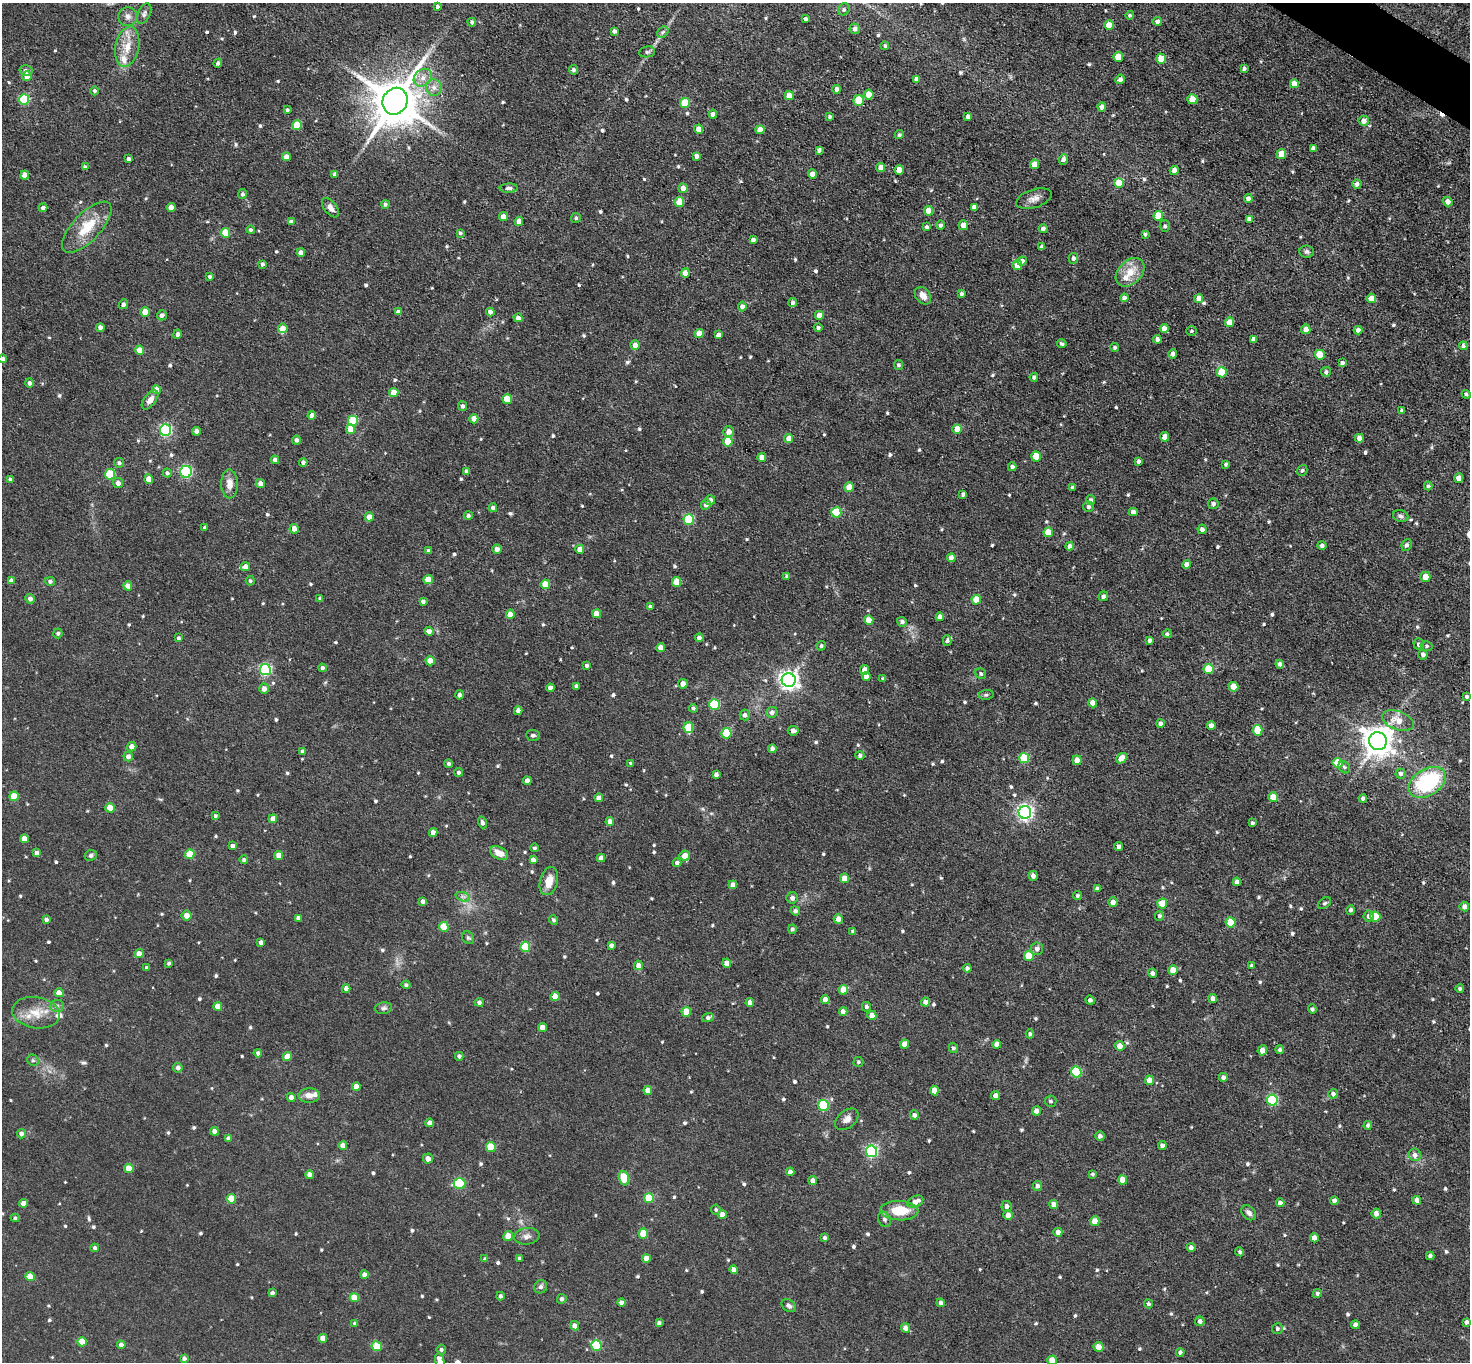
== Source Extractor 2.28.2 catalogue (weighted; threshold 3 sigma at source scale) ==
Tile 10 of 4 x 4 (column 2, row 3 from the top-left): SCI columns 1469-2936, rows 1651-3010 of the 5872 x 5879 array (HDU 1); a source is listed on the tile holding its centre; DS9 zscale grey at full resolution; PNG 1472 x 1364 px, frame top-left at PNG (2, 3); each listed source drawn as its Kron ellipse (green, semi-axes under 4 px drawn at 4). Shown black and unused: <1% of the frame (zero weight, under 3 of 5 exposures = <1% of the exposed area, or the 3 px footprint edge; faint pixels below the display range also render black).
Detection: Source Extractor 2.28.2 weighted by HDU 2 'WHT'; one run over the whole footprint, this tile lists its part. Background 0.0516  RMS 0.007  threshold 0.0314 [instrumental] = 3 sigma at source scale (4.5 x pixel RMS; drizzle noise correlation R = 1.50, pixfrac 1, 0.05/0.05 arcsec/px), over >= 5 px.
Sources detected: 735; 1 too faint to see at this stretch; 1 cosmic-ray / hot-pixel residue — neither listed nor drawn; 6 inside a brighter listed object's ellipse — not listed separately; of the other 727, all 500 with FLUX_AUTO >= 1.27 (the completeness limit of this list) listed and drawn (227 fainter detections not listed), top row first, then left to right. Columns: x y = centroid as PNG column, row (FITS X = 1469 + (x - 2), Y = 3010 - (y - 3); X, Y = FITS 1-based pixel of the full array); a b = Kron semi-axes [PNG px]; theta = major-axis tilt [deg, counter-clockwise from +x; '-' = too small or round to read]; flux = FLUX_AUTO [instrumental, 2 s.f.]
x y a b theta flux
437 7 3 3 - 1.7
844 9 6 5 - 1.4
144 14 11 6 66 2.1
1130 15 4 4 - 1.3
128 17 9 9 - 3.5
805 19 4 3 - 1.9
1157 21 4 4 - 2.9
472 22 4 4 - 1.9
1109 25 5 4 - 12
855 29 5 5 - 2.7
614 31 4 4 - 2.8
663 32 6 5 - 1.4
885 46 4 4 - 1.3
127 47 20 11 79 12
647 52 8 5 8 1.7
1118 57 5 4 - 13
1161 59 5 5 - 16
218 63 4 3 - 1.5
1244 69 3 3 - 1.7
573 70 5 4 - 1.9
26 71 6 5 - 2.3
27 76 5 5 - 8.1
423 78 10 8 40 5.1
916 79 4 4 - 3.2
1120 79 5 4 - 2.4
1294 84 4 4 - 6.8
434 88 8 8 - 4
837 89 4 4 - 2.7
95 91 4 4 - 1.9
869 94 5 4 - 10
789 96 4 4 - 9.6
1192 99 5 5 - 10
24 100 5 5 - 37
859 100 5 5 - 16
395 101 14 12 59 3000
685 103 5 5 - 20
1102 107 4 4 - 3.4
287 110 4 3 - 1.6
713 114 4 4 - 2.9
830 117 4 4 - 1.5
968 117 4 4 - 3.1
1364 121 5 5 - 4.1
297 125 5 5 - 19
699 129 4 4 - 6.3
760 130 4 4 - 8.2
899 135 5 4 - 1.3
1313 148 4 4 - 2.2
819 150 4 4 - 2.1
1281 154 5 5 - 15
696 156 4 4 - 3.4
286 157 4 4 - 4.9
128 159 4 3 - 2.2
1063 159 5 4 - 2.7
1034 164 5 4 - 9.9
85 167 4 4 - 1.5
881 168 4 4 - 6
899 170 5 4 - 8.6
1174 170 4 4 - 4.5
335 174 4 4 - 3
812 174 4 4 - 6.5
25 175 4 4 - 6.5
1119 183 5 5 - 15
1357 184 4 4 - 2.3
509 188 9 4 2 1.9
683 188 5 4 - 5.1
242 194 5 4 - 1.5
1034 199 18 9 17 5
1248 199 4 4 - 2.8
1448 201 5 4 - 4.1
679 202 5 4 - 16
385 204 4 4 - 1.5
171 207 4 4 - 5.6
974 207 4 4 - 2.9
43 208 4 4 - 2.7
330 208 11 6 -52 4
929 211 4 4 - 9.1
1158 216 5 5 - 18
503 217 4 4 - 6.4
576 218 5 5 - 1.4
1249 219 4 4 - 2.9
519 221 4 4 - 5.1
291 222 4 4 - 3.9
940 225 4 4 - 1.8
963 225 5 4 - 5.5
1165 226 5 5 - 1.5
87 227 32 14 46 22
927 227 4 4 - 1.9
1043 229 4 4 - 2.6
251 230 4 4 - 1.4
225 233 5 5 - 18
460 233 4 3 - 1.3
1145 234 4 3 - 1.5
753 240 4 4 - 2.6
1042 247 4 4 - 3.4
1307 252 7 6 - 1.6
301 253 4 4 - 3.9
1073 258 5 4 - 1.8
1022 261 5 4 - 2.8
262 264 4 3 - 1.7
1017 265 5 4 - 9.3
1130 272 16 11 44 12
685 273 4 4 - 8.1
210 277 4 4 - 1.5
961 294 3 3 - 1.8
923 296 10 7 -53 5
1124 298 4 4 - 3.1
1199 298 4 4 - 5.3
1371 298 4 4 - 6.9
793 303 4 4 - 1.5
123 304 5 4 - 2.1
742 307 5 4 - 3.7
145 312 4 4 - 11
398 312 4 4 - 2.8
490 312 4 4 - 3.9
162 315 5 5 - 3.1
819 315 4 4 - 6.4
518 318 4 4 - 2.8
1230 322 5 4 - 8.5
100 328 4 4 - 4.1
283 328 5 5 - 7.5
818 328 4 4 - 1.8
1164 328 4 4 - 5.8
1306 329 5 4 - 4.7
1358 330 4 4 - 3.8
1192 331 5 4 - 1.3
177 334 4 4 - 1.7
699 334 4 4 - 9.8
718 335 4 4 - 3.1
1157 339 4 4 - 2.4
1253 339 4 4 - 2.9
1062 344 5 3 - 1.3
635 345 5 4 - 4.5
1463 346 4 4 - 1.9
1115 348 4 4 - 1.8
139 350 4 4 - 9.2
1173 354 5 4 - 2.5
1320 355 5 5 - 15
3 359 4 4 - 1.7
1342 363 4 4 - 2.1
898 365 5 4 - 1.5
1222 372 5 5 - 19
1326 372 5 5 - 1.8
1034 377 4 4 - 1.8
29 383 4 4 - 2.2
156 390 4 4 - 6
394 392 5 4 - 8.8
1466 394 4 4 - 1.4
507 399 5 4 - 16
150 400 11 6 52 4.7
463 406 5 4 - 2.1
1402 410 4 3 - 1.5
312 415 4 4 - 4.7
474 419 4 4 - 6.9
353 421 5 5 - 31
351 429 5 4 - 11
957 429 5 4 - 7.6
165 430 6 5 - 95
197 431 4 4 - 3.3
729 432 5 5 - 4.9
1165 437 5 4 - 5.4
789 438 4 4 - 6
1359 438 4 4 - 3.8
296 440 4 4 - 2.2
728 441 5 5 - 17
1036 456 5 5 - 15
762 457 4 4 - 4.9
275 460 4 4 - 3.1
1139 461 4 4 - 2
303 462 4 4 - 2
119 463 5 5 - 1.7
1226 464 4 4 - 1.3
1012 467 4 4 - 2.3
1302 470 6 5 - 1.4
467 471 4 4 - 2.5
186 472 6 6 - 77
167 473 4 4 - 1.8
110 474 5 5 - 34
1459 478 4 4 - 5.6
10 479 4 4 - 1.4
149 479 4 4 - 7.4
118 483 5 5 - 3.2
230 484 14 8 -89 6.5
260 484 4 4 - 3.5
1428 486 4 4 - 1.3
849 487 5 4 - 9.1
1073 488 4 4 - 2.2
963 494 4 3 - 1.8
710 500 5 4 - 3.5
1091 500 5 4 - 1.5
1213 504 5 5 - 2
706 505 5 5 - 2.9
1089 507 5 5 - 1.5
493 508 4 4 - 2.2
836 512 5 5 - 29
1133 512 4 4 - 3.2
468 515 4 4 - 1.7
1401 516 8 5 -17 1.7
369 517 4 4 - 7.5
689 519 5 5 - 37
205 528 3 3 - 1.4
294 529 5 4 - 4.3
1202 529 5 4 - 2.9
1048 532 5 5 - 12
1407 545 6 5 - 1.9
1070 546 4 4 - 3.6
1322 546 4 4 - 1.9
497 549 4 4 - 3.4
580 549 4 4 - 6.8
429 551 4 4 - 2.7
951 558 4 4 - 5
1187 565 4 4 - 3.4
245 567 5 4 - 4.5
787 576 4 3 - 1.4
1425 577 5 5 - 8.8
428 580 4 4 - 8.2
11 581 4 4 - 3.1
50 581 5 4 - 1.9
250 581 4 4 - 1.4
676 582 5 4 - 12
545 584 4 4 - 12
128 586 4 4 - 6.2
1103 596 5 4 - 2
30 599 5 5 - 2.9
320 599 4 3 - 1.5
976 600 5 4 - 12
423 601 4 4 - 2
650 607 4 4 - 1.6
510 614 4 4 - 5.8
597 614 4 4 - 6.2
940 617 4 4 - 4.7
869 620 5 4 - 8.4
902 622 5 5 - 2.3
429 631 4 4 - 3.5
58 633 5 4 - 1.4
1167 634 4 4 - 1.3
178 638 4 4 - 1.4
699 638 4 4 - 3.2
1150 640 4 3 - 2
947 641 5 4 - 1.5
1419 644 6 5 - 1.8
821 646 5 4 - 1.5
1427 646 6 5 - 1.3
661 647 4 4 - 5.6
1423 655 5 4 - 2.3
430 661 4 4 - 9.3
1280 664 4 4 - 2.5
587 665 4 4 - 1.5
322 668 4 3 - 2
1208 669 5 5 - 21
265 670 5 5 - 89
864 670 5 4 - 4.2
981 674 6 5 - 1.4
866 676 4 4 - 5.6
883 679 4 4 - 1.5
789 680 7 7 - 350
683 684 5 4 - 4.8
576 686 4 3 - 1.3
1233 687 5 5 - 9.6
550 688 4 4 - 3.5
264 689 5 5 - 3.7
459 695 4 4 - 2.1
986 695 7 5 9 1.6
1467 697 4 4 - 1.7
1093 703 4 4 - 6.1
714 704 5 5 - 42
693 708 4 4 - 1.3
518 711 4 4 - 3.8
772 712 5 5 - 2.9
745 715 5 5 - 2.1
1398 720 16 9 -20 8.7
1160 723 4 4 - 2.7
1211 726 4 4 - 3.7
688 727 5 5 - 19
1257 730 5 5 - 18
793 731 5 4 - 2.8
726 733 5 5 - 32
533 735 7 5 -3 1.6
1378 741 9 9 - 1000
132 747 5 4 - 4.6
772 749 4 4 - 2.9
302 751 4 4 - 1.6
860 755 4 4 - 1.7
128 756 5 4 - 3.3
1024 758 5 5 - 30
1122 758 6 4 41 7.1
1077 760 4 4 - 5.8
631 763 4 4 - 1.3
1338 763 5 5 - 18
449 764 4 4 - 1.7
1344 767 6 5 - 1.6
459 772 4 4 - 1.6
716 774 4 4 - 2.3
1401 774 5 5 - 2
527 781 4 4 - 4
1427 782 20 13 31 60
14 796 4 4 - 17
1273 797 5 4 - 8.8
599 798 4 4 - 4.7
1363 798 4 4 - 1.9
110 808 4 4 - 11
1025 812 6 6 - 220
215 816 4 4 - 1.3
273 819 4 4 - 4.5
610 821 4 4 - 4.3
482 822 6 4 -72 2.1
1252 823 4 3 - 1.6
433 832 4 4 - 4.2
24 839 4 4 - 7.2
232 846 4 4 - 2.6
1119 846 4 4 - 2.9
535 848 4 4 - 1.3
37 853 4 4 - 3
499 853 10 6 -28 8
190 854 5 4 - 14
91 855 6 5 - 2
279 855 4 4 - 7
685 856 5 5 - 5.3
601 858 4 4 - 4.4
244 860 4 4 - 1.6
533 860 4 4 - 3.7
677 863 4 4 - 2.3
1033 876 5 4 - 2.8
844 878 5 4 - 7.9
549 881 14 9 75 9.1
1237 882 4 4 - 3.2
733 885 4 4 - 4.9
1097 888 4 4 - 1.7
1077 895 4 4 - 1.4
463 897 7 4 -19 1.8
792 898 6 5 - 2.3
423 901 4 4 - 2.9
1113 902 5 4 - 3.8
1325 903 7 5 38 1.3
1162 904 5 5 - 12
1464 907 5 4 - 4.2
1351 910 4 4 - 1.5
795 911 5 4 - 2
187 916 5 5 - 5.9
1159 916 5 4 - 1.7
1369 916 5 5 - 3.3
1375 917 5 5 - 15
298 918 4 4 - 2.6
46 919 4 4 - 2.3
838 919 5 4 - 5.2
553 920 5 4 - 1.5
1231 922 5 5 - 18
444 927 5 5 - 17
792 929 4 4 - 1.6
853 931 4 3 - 1.5
468 938 7 5 -52 1.3
261 942 4 4 - 2.3
611 945 4 4 - 2.4
525 947 5 5 - 30
1037 949 6 6 - 3
139 954 4 4 - 5.2
1029 956 5 5 - 13
169 963 3 3 - 1.4
727 963 4 4 - 5.6
638 965 5 4 - 5.3
1252 966 4 4 - 1.5
147 968 4 3 - 1.9
967 968 4 4 - 2.1
1173 970 5 5 - 12
1152 973 4 4 - 2
406 985 4 4 - 1.6
346 989 4 4 - 3.1
1460 989 4 4 - 1.5
843 990 5 4 - 9.6
59 993 4 4 - 7.2
555 996 4 4 - 8.2
1213 998 4 4 - 3.3
825 1000 4 4 - 4.8
1090 1000 4 4 - 1.8
479 1002 4 4 - 2.5
750 1002 4 4 - 3.8
926 1002 4 4 - 4.3
57 1006 7 6 - 2.2
218 1007 4 4 - 9.4
867 1007 5 4 - 1.9
383 1008 9 6 5 1.8
1312 1009 4 4 - 1.7
686 1012 5 4 - 10
843 1012 4 4 - 4.7
36 1013 24 15 -9 14
872 1015 5 4 - 4.9
708 1018 6 4 17 2.3
543 1028 4 4 - 7.7
1030 1034 4 4 - 1.6
904 1044 4 4 - 6.3
997 1044 4 4 - 3.6
1120 1046 5 5 - 5.2
953 1048 5 4 - 1.6
1262 1050 5 5 - 4.5
1280 1050 4 4 - 1.6
258 1053 4 4 - 1.9
459 1056 4 4 - 1.9
287 1057 4 4 - 11
33 1060 6 5 - 1.3
858 1062 5 5 - 1.4
178 1068 5 4 - 2.8
1076 1072 5 5 - 41
1223 1077 4 4 - 2.5
1149 1080 5 4 - 5.1
356 1087 4 4 - 5.8
648 1090 4 4 - 7.1
934 1091 5 4 - 8.7
1333 1094 5 4 - 2.4
309 1096 10 7 -1 5.6
996 1096 4 4 - 4.7
291 1097 4 4 - 3.3
1272 1100 5 5 - 61
1051 1101 6 5 - 1.5
823 1105 5 5 - 49
1036 1111 4 4 - 3.6
914 1115 4 4 - 2
847 1119 13 8 39 4.3
430 1123 4 4 - 3.4
1368 1125 4 4 - 1.8
214 1131 4 4 - 4.2
21 1134 5 4 - 3.2
1100 1136 4 4 - 2.3
228 1138 4 4 - 3.1
343 1145 4 4 - 4.2
1162 1145 4 4 - 2.8
491 1147 5 5 - 20
871 1151 5 5 - 110
1415 1155 6 6 - 3.2
428 1159 5 5 - 4.2
129 1168 4 4 - 14
790 1172 4 4 - 3.2
1092 1174 4 3 - 1.3
309 1175 4 4 - 4.3
624 1178 7 5 -73 24
813 1180 4 4 - 3.7
1123 1180 4 4 - 9
460 1183 6 5 - 43
1037 1186 5 4 - 2.3
649 1198 5 5 - 22
231 1199 5 4 - 18
1417 1200 4 4 - 4.5
1334 1201 4 4 - 3
915 1202 8 5 25 6.3
23 1203 4 4 - 3.7
1280 1203 4 4 - 3.7
1054 1204 4 4 - 4.7
1007 1206 5 5 - 2.3
716 1210 5 5 - 1.3
899 1211 19 9 -3 19
1249 1213 8 6 -46 2.8
1376 1214 5 4 - 4.2
722 1215 4 4 - 5.5
1008 1215 5 4 - 4.1
15 1218 4 4 - 1.3
884 1219 8 6 -60 2
1095 1221 5 4 - 8.9
1058 1232 4 4 - 3.6
643 1234 5 5 - 20
508 1236 5 4 - 10
527 1236 13 8 7 3.4
825 1238 4 4 - 1.6
1314 1238 4 4 - 4.2
95 1248 4 4 - 1.8
1191 1248 4 4 - 2.5
1240 1252 5 4 - 1.3
1430 1256 4 4 - 1.5
519 1258 4 3 - 1.3
646 1258 4 4 - 5.7
485 1259 4 4 - 1.7
734 1270 4 4 - 4
364 1275 4 4 - 4
30 1276 4 4 - 11
541 1287 7 6 - 2
272 1293 4 4 - 2.4
1317 1293 4 4 - 1.7
500 1296 4 4 - 1.8
354 1298 4 4 - 12
562 1299 5 4 - 1.9
621 1303 4 4 - 3.4
941 1303 4 4 - 2.5
1149 1304 4 4 - 1.3
789 1306 8 5 -34 2.1
1200 1321 5 4 - 2.5
1466 1322 4 3 - 2.2
355 1323 4 4 - 1.6
659 1323 4 4 - 2.1
1355 1325 4 4 - 3.8
574 1326 5 4 - 3.8
906 1328 5 4 - 3.9
1277 1329 6 5 - 1.3
323 1338 4 4 - 6.5
82 1342 4 4 - 9.3
121 1345 4 4 - 3.5
596 1345 5 5 - 36
377 1346 5 5 - 20
1099 1347 5 5 - 5.7
441 1350 5 4 - 1.6
1180 1352 4 4 - 1.7
184 1358 4 4 - 2
1052 1360 5 4 - 10
440 1361 8 4 -74 6.6
Isophote crosses this tile's border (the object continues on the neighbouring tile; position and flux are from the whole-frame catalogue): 3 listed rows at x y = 3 359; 1052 1360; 440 1361